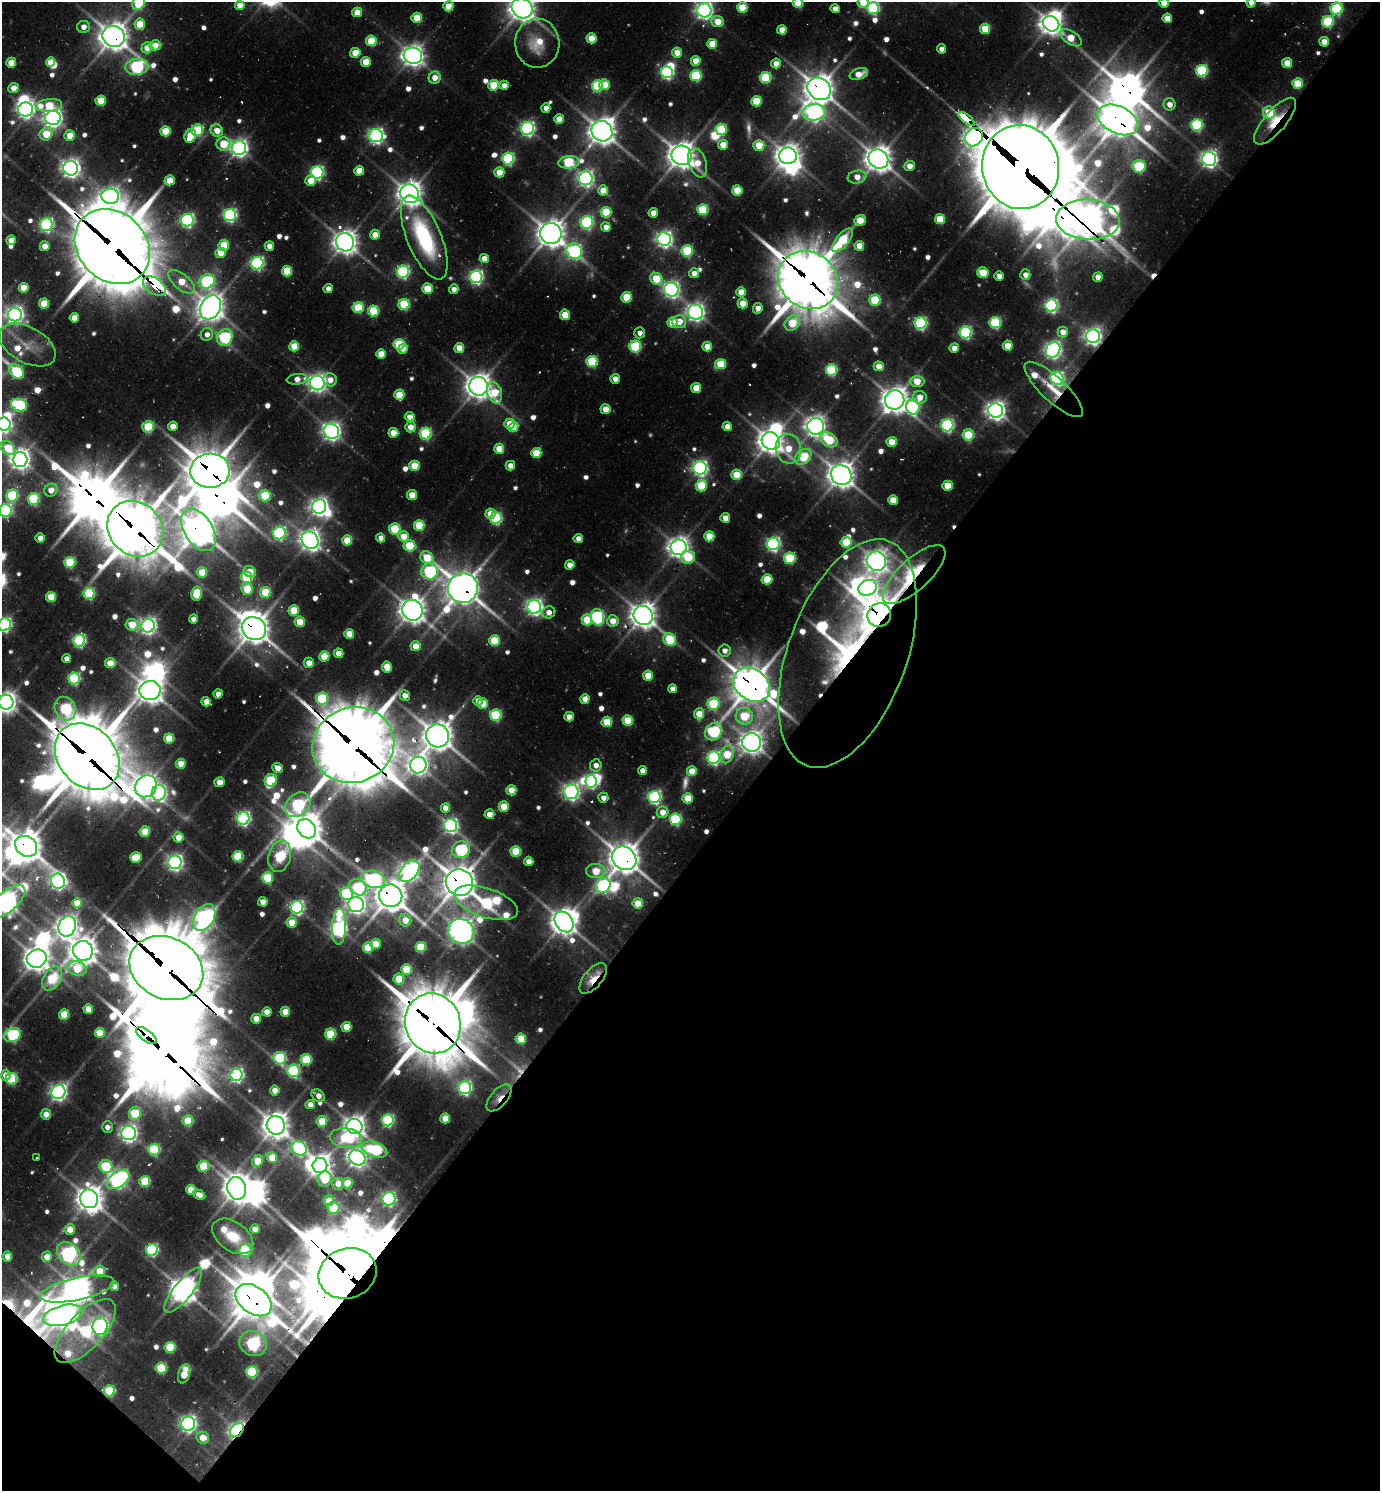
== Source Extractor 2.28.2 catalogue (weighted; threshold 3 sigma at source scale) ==
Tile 15 of 4 x 4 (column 3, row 4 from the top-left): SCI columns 3056-4433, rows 33-1521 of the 5998 x 5989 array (HDU 1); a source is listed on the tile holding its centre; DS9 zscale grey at full resolution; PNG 1382 x 1493 px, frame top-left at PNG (2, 2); each listed source drawn as its Kron ellipse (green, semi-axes under 4 px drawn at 4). Shown black and unused: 44% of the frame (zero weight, under 2 of 3 exposures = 3% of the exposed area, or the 3 px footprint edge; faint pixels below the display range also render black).
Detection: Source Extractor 2.28.2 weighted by HDU 2 'WHT'; one run over the whole footprint, this tile lists its part. Background 0.102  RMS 0.0087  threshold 0.039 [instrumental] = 3 sigma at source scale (4.5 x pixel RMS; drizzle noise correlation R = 1.50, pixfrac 1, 0.05/0.05 arcsec/px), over >= 5 px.
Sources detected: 730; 22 too faint to see at this stretch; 49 inside a brighter object's white glare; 5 cosmic-ray / hot-pixel residue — neither listed nor drawn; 13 inside a brighter listed object's ellipse — not listed separately; of the other 641, all 500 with FLUX_AUTO >= 8.74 (the completeness limit of this list) listed and drawn (141 fainter detections not listed), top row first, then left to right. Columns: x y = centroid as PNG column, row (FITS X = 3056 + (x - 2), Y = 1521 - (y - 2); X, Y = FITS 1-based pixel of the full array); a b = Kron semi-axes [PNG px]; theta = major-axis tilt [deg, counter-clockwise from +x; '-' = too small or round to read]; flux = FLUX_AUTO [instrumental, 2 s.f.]
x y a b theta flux
863 2 6 5 - 35
139 3 7 6 - 110
798 3 5 5 - 57
1164 3 5 5 - 18
1251 3 4 4 - 9.9
240 5 5 5 - 21
448 6 5 5 - 35
522 8 11 9 -38 1500
742 8 5 5 - 51
873 8 6 6 - 170
835 9 4 4 - 9.5
1337 9 6 6 - 160
704 10 7 7 - 600
357 12 5 5 - 25
417 18 5 5 - 38
1167 18 5 5 - 23
718 22 6 5 - 25
1328 22 6 6 - 120
140 24 5 5 - 33
1051 24 8 7 - 1100
84 27 6 6 - 12
985 29 5 5 - 46
782 30 5 4 - 20
114 36 11 10 - 1800
592 38 5 5 - 39
1071 38 12 6 -33 30
371 41 5 5 - 60
1324 42 5 5 - 22
537 43 25 22 -88 41
712 44 5 5 - 35
155 45 6 5 - 20
147 48 5 5 - 19
942 49 4 4 - 9.9
677 52 5 5 - 19
355 53 5 5 - 31
413 56 9 8 - 1000
696 61 5 5 - 25
50 62 5 4 - 29
366 62 5 5 - 31
11 63 5 5 - 26
776 63 5 5 - 13
1287 63 5 5 - 32
137 67 12 8 7 230
1202 71 6 5 - 150
667 72 6 5 - 240
859 74 9 5 18 17
696 75 5 5 - 120
435 78 6 6 - 15
765 78 6 5 - 100
1298 84 5 5 - 54
494 85 5 5 - 56
504 85 5 4 - 9.8
604 85 5 5 - 33
597 86 5 5 - 110
13 88 5 5 - 13
819 89 12 10 -36 1900
101 101 5 5 - 47
756 101 5 5 - 59
1169 104 6 6 - 13
49 105 13 6 5 54
546 108 5 4 - 10
26 109 7 7 - 550
814 112 12 8 4 550
1269 113 6 6 - 51
53 118 7 7 - 700
559 119 5 5 - 22
966 119 10 4 -40 600
1118 120 21 13 -25 3000
1275 121 29 11 50 32
1197 125 6 6 - 160
528 129 6 6 - 360
721 129 5 5 - 100
197 130 6 5 - 100
166 131 5 5 - 48
217 131 6 6 - 19
602 131 11 10 - 1600
46 134 7 6 - 40
70 135 5 5 - 20
376 135 7 6 - 450
190 136 7 5 66 47
974 137 10 8 45 850
223 144 7 6 - 45
723 145 5 5 - 20
759 145 5 5 - 40
239 148 7 7 - 620
682 155 10 9 - 1500
788 156 9 8 - 1100
508 159 6 6 - 190
878 159 10 9 - 1500
1209 159 7 7 - 580
569 162 11 6 5 100
698 163 15 8 -71 23
909 166 5 5 - 14
1139 166 6 6 - 91
1021 167 42 38 -82 13000
71 168 7 7 - 700
359 171 5 5 - 29
317 172 6 6 - 270
499 172 5 5 - 27
857 177 9 6 10 16
586 178 7 7 - 480
170 180 5 5 - 28
311 181 5 5 - 27
603 190 5 5 - 29
737 190 5 5 - 49
410 194 10 9 - 1400
110 196 9 8 - 630
703 210 5 5 - 85
606 212 5 5 - 65
653 213 5 4 - 18
230 215 6 6 - 280
940 219 5 5 - 48
187 220 6 6 - 310
860 220 6 5 - 34
1088 220 31 20 -4 2300
587 222 6 6 - 210
46 225 6 6 - 280
606 227 4 4 - 11
551 234 11 10 - 1600
375 235 5 4 - 17
424 238 45 17 -67 130
664 239 7 7 - 510
11 240 5 4 - 16
843 240 14 6 51 75
345 242 9 9 - 1200
224 245 5 5 - 47
45 246 5 4 - 17
112 246 41 34 -45 8900
269 246 5 5 - 12
859 246 5 5 - 23
574 251 8 7 - 320
687 251 6 5 - 110
220 253 5 5 - 24
484 259 5 4 - 16
257 263 6 6 - 280
287 271 5 5 - 60
403 272 6 6 - 220
983 272 6 5 - 43
694 273 5 5 - 13
1025 275 5 5 - 10
999 276 4 4 - 12
476 277 6 6 - 310
1098 277 5 4 - 13
656 279 6 5 - 51
808 280 31 27 -39 5400
207 281 8 7 - 220
182 282 16 7 -40 33
154 286 13 8 -33 97
24 288 5 5 - 29
328 289 4 4 - 10
427 289 5 5 - 47
454 289 5 4 - 9.2
671 289 7 7 - 490
741 292 5 5 - 22
627 297 5 5 - 52
875 300 5 5 - 75
743 303 5 5 - 26
44 304 5 5 - 45
404 304 5 5 - 100
1051 306 6 6 - 280
210 307 12 10 60 1700
358 308 5 5 - 77
758 308 5 4 - 14
373 311 5 5 - 72
695 312 7 7 - 640
15 315 7 7 - 570
565 315 5 5 - 34
74 318 5 4 - 21
679 322 7 6 - 21
995 322 6 5 - 150
672 323 5 5 - 28
792 323 8 6 43 49
921 323 6 6 - 220
966 332 6 6 - 220
1063 332 5 5 - 14
640 333 5 5 - 8.7
207 334 6 6 - 9.3
1093 336 7 7 - 580
225 337 8 7 - 160
399 344 5 5 - 92
27 345 31 18 -28 23
294 346 5 5 - 36
635 346 6 6 - 110
707 346 5 5 - 19
1008 346 5 5 - 29
459 348 5 5 - 23
954 348 5 5 - 17
403 349 5 4 - 16
1053 350 8 6 53 550
381 354 5 5 - 25
592 361 5 5 - 110
721 364 5 5 - 61
879 366 5 5 - 19
831 370 5 5 - 130
16 372 8 6 -43 130
1057 378 7 6 - 260
297 379 10 5 6 16
615 379 4 4 - 12
330 380 7 6 - 14
917 381 7 5 0 33
317 383 7 7 - 700
478 386 9 9 - 1500
696 388 5 5 - 27
1054 389 38 12 -43 32
495 393 11 7 -73 53
399 395 5 5 - 40
920 397 7 6 - 17
895 400 10 9 - 1400
19 405 8 6 -18 150
913 407 7 6 - 240
605 409 5 5 - 22
996 410 7 7 - 810
410 417 5 5 - 15
4 424 7 6 - 440
510 424 5 5 - 28
947 425 6 6 - 250
173 426 5 4 - 18
727 426 5 4 - 13
816 426 8 8 - 920
148 427 6 5 - 88
410 427 5 5 - 15
513 427 5 4 - 23
331 431 8 7 - 680
393 433 5 5 - 25
426 434 6 6 - 140
968 435 5 5 - 78
829 440 9 6 -32 65
771 441 9 8 - 1400
892 442 5 5 - 33
8 448 8 6 -42 41
499 449 5 5 - 30
788 449 15 12 -76 35
536 453 5 5 - 46
803 457 9 6 43 80
20 459 7 7 - 900
414 466 5 5 - 40
510 466 5 4 - 14
700 468 6 6 - 440
210 471 20 17 2 3600
736 475 5 5 - 40
841 475 11 9 -40 1600
701 485 6 5 - 69
947 486 5 5 - 36
51 490 7 6 - 15
265 495 6 6 - 57
412 495 5 5 - 23
12 496 6 5 - 120
34 499 6 5 - 120
893 500 5 5 - 27
319 507 7 7 - 650
5 510 6 6 - 210
490 514 5 5 - 24
496 518 6 5 - 150
725 518 5 5 - 14
419 525 5 5 - 66
135 529 30 26 -42 5000
395 529 5 5 - 84
198 530 23 14 -58 2200
279 533 6 6 - 260
404 536 5 5 - 22
709 536 5 5 - 33
40 538 5 4 - 11
381 538 4 4 - 11
578 538 4 4 - 10
310 540 9 8 - 900
347 540 5 5 - 36
846 542 5 5 - 60
773 544 6 6 - 330
409 546 6 5 - 57
678 547 8 8 - 950
688 557 7 6 - 47
427 558 7 6 - 45
790 558 5 5 - 96
876 561 10 9 - 1100
70 562 5 5 - 92
570 565 5 4 - 15
430 571 8 8 - 200
202 572 5 5 - 34
250 572 6 5 - 19
914 574 40 15 42 210
246 577 6 5 - 96
767 579 5 5 - 41
463 588 15 15 - 2400
868 588 9 7 30 690
247 589 6 5 - 51
265 592 5 5 - 61
89 594 5 5 - 120
196 594 7 5 79 59
51 597 5 5 - 47
534 607 7 7 - 550
294 610 5 5 - 44
412 610 10 10 - 1500
549 612 7 6 - 11
879 615 12 11 - 2800
643 616 10 9 - 1500
597 617 8 6 -73 220
193 619 4 4 - 10
587 620 5 5 - 47
613 621 6 5 - 21
300 622 5 5 - 31
4 625 6 6 - 320
132 625 6 6 - 35
148 626 7 6 - 560
254 628 12 11 - 2100
349 634 5 5 - 25
670 640 7 6 - 83
79 641 6 5 - 220
494 641 5 5 - 64
415 646 5 5 - 20
725 651 6 6 - 9
338 653 5 5 - 19
848 654 120 59 70 580
324 656 5 5 - 36
67 659 4 4 - 10
110 663 5 5 - 28
309 663 5 5 - 14
387 667 5 5 - 27
648 676 5 5 - 35
74 679 6 5 - 160
752 685 20 15 -38 2800
672 689 4 4 - 10
150 690 10 9 - 1400
218 694 4 4 - 10
405 695 5 5 - 12
322 698 6 6 - 110
585 699 5 4 - 16
478 701 4 4 - 13
6 702 7 7 - 920
206 702 5 4 - 14
483 703 5 5 - 31
714 704 6 6 - 99
65 709 12 10 -63 140
699 714 5 5 - 30
496 715 5 5 - 130
744 716 8 8 - 57
569 717 5 5 - 11
628 721 5 5 - 57
607 722 5 5 - 51
714 732 9 8 - 160
437 736 11 11 - 2000
169 738 5 5 - 39
752 742 9 9 - 1100
353 745 41 37 21 8100
727 754 9 6 67 49
87 757 36 28 -48 7200
714 758 6 6 - 280
181 764 5 5 - 20
418 765 8 8 - 780
596 765 6 6 - 10
277 768 5 5 - 15
643 771 4 4 - 12
692 771 5 5 - 29
271 780 6 6 - 99
591 781 6 5 - 250
220 782 5 5 - 15
146 786 11 10 - 1200
511 790 5 5 - 32
571 792 7 7 - 560
159 793 8 7 - 400
655 797 6 6 - 290
603 798 5 5 - 9.3
688 798 5 5 - 40
298 805 14 10 43 180
504 806 5 5 - 38
445 808 5 4 - 14
663 812 6 5 - 15
489 814 5 5 - 17
243 818 6 6 - 350
676 819 6 6 - 160
451 826 6 6 - 370
306 829 10 8 -50 1900
145 832 5 5 - 42
178 837 5 5 - 22
26 846 12 9 -36 2100
461 850 9 8 - 170
516 851 5 5 - 63
238 856 5 5 - 78
280 856 16 11 75 98
136 857 6 5 - 53
624 858 13 11 -40 2200
529 861 4 4 - 13
175 862 7 6 - 500
409 871 12 8 52 700
596 871 10 7 -4 35
268 878 5 5 - 84
373 879 12 8 -13 220
58 881 7 7 - 480
459 882 14 13 - 2400
603 885 8 6 52 240
358 887 9 7 -36 100
347 894 6 6 - 130
391 896 12 11 - 2200
7 902 22 10 40 1000
263 902 5 4 - 13
77 903 5 5 - 21
486 903 33 14 -19 220
638 903 5 5 - 29
356 905 8 7 - 630
297 907 6 6 - 330
204 917 14 9 59 700
405 920 6 6 - 17
292 922 5 5 - 26
564 922 11 8 -54 1500
67 926 10 8 69 960
339 927 18 7 87 530
461 931 13 12 - 1300
375 944 5 5 - 26
421 947 5 5 - 69
368 948 5 5 - 49
83 951 10 9 - 1600
37 959 10 9 - 1400
77 968 10 7 -14 44
166 968 38 30 -25 10000
406 969 5 5 - 57
593 978 18 9 51 38
52 979 13 8 59 75
399 979 5 5 - 41
88 1009 5 4 - 22
267 1012 5 4 - 11
285 1012 5 5 - 23
64 1015 5 5 - 46
256 1019 5 5 - 20
433 1023 30 27 -68 7300
346 1027 5 5 - 31
100 1033 5 5 - 35
331 1034 5 5 - 76
13 1035 8 6 25 190
146 1036 12 5 -37 860
521 1039 5 5 - 45
280 1058 6 6 - 140
306 1060 5 5 - 83
293 1071 6 6 - 170
5 1075 5 5 - 15
237 1075 6 6 - 310
12 1079 6 5 - 120
465 1088 6 6 - 290
275 1090 5 5 - 15
58 1092 7 6 - 540
318 1096 7 5 -40 11
499 1098 16 8 48 15
310 1105 4 4 - 11
135 1113 7 6 - 73
46 1114 5 5 - 13
445 1118 5 5 - 26
388 1120 6 6 - 180
188 1121 5 5 - 50
322 1121 5 5 - 44
276 1125 9 9 - 1500
354 1126 8 7 - 1000
107 1127 5 5 - 9.5
128 1133 7 7 - 610
346 1138 16 9 -7 81
299 1148 8 6 -32 230
154 1149 6 6 - 110
375 1150 13 7 -18 140
37 1158 3 3 - 9.2
272 1158 5 5 - 39
357 1158 8 7 - 720
257 1161 6 5 - 31
320 1165 7 7 - 1100
106 1166 6 6 - 91
203 1166 6 5 - 61
118 1179 13 7 35 570
325 1179 8 7 - 47
145 1181 5 5 - 66
347 1183 5 5 - 30
338 1184 6 5 - 14
237 1188 11 9 -75 1700
191 1190 5 5 - 28
199 1195 6 4 -28 9.4
89 1199 9 9 - 1300
389 1199 7 6 - 310
329 1201 5 5 - 21
333 1208 6 6 - 78
70 1229 5 5 - 21
255 1229 5 5 - 12
233 1236 23 14 -35 33
152 1250 6 6 - 190
245 1250 6 6 - 120
69 1254 13 10 -46 470
7 1256 5 5 - 21
47 1257 5 5 - 18
100 1271 5 5 - 33
348 1273 29 25 20 8700
114 1286 5 4 - 9.3
77 1289 37 11 12 1500
183 1290 28 9 51 1500
254 1300 20 13 -37 3200
63 1315 20 10 15 1600
100 1326 9 7 84 520
85 1331 40 18 47 200
253 1343 14 12 -23 260
170 1347 5 5 - 77
161 1368 5 5 - 90
252 1372 6 5 - 120
184 1374 10 5 73 30
109 1391 5 5 - 90
188 1424 7 7 - 500
237 1430 8 6 48 470
203 1438 6 6 - 25
Overlapping masked pixels (flux is a lower limit): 41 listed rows (the first 20) at x y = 114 36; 819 89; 966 119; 1118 120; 1275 121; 974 137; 1021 167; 1088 220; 112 246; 808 280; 154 286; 1093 336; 1057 378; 1054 389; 210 471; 135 529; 198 530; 914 574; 463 588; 879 615
Isophote crosses this tile's border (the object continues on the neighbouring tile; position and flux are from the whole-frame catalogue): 16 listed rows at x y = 863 2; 139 3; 798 3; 1164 3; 1251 3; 522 8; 704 10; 4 424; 8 448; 5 510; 4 625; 6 702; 26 846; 7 902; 13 1035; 77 1289